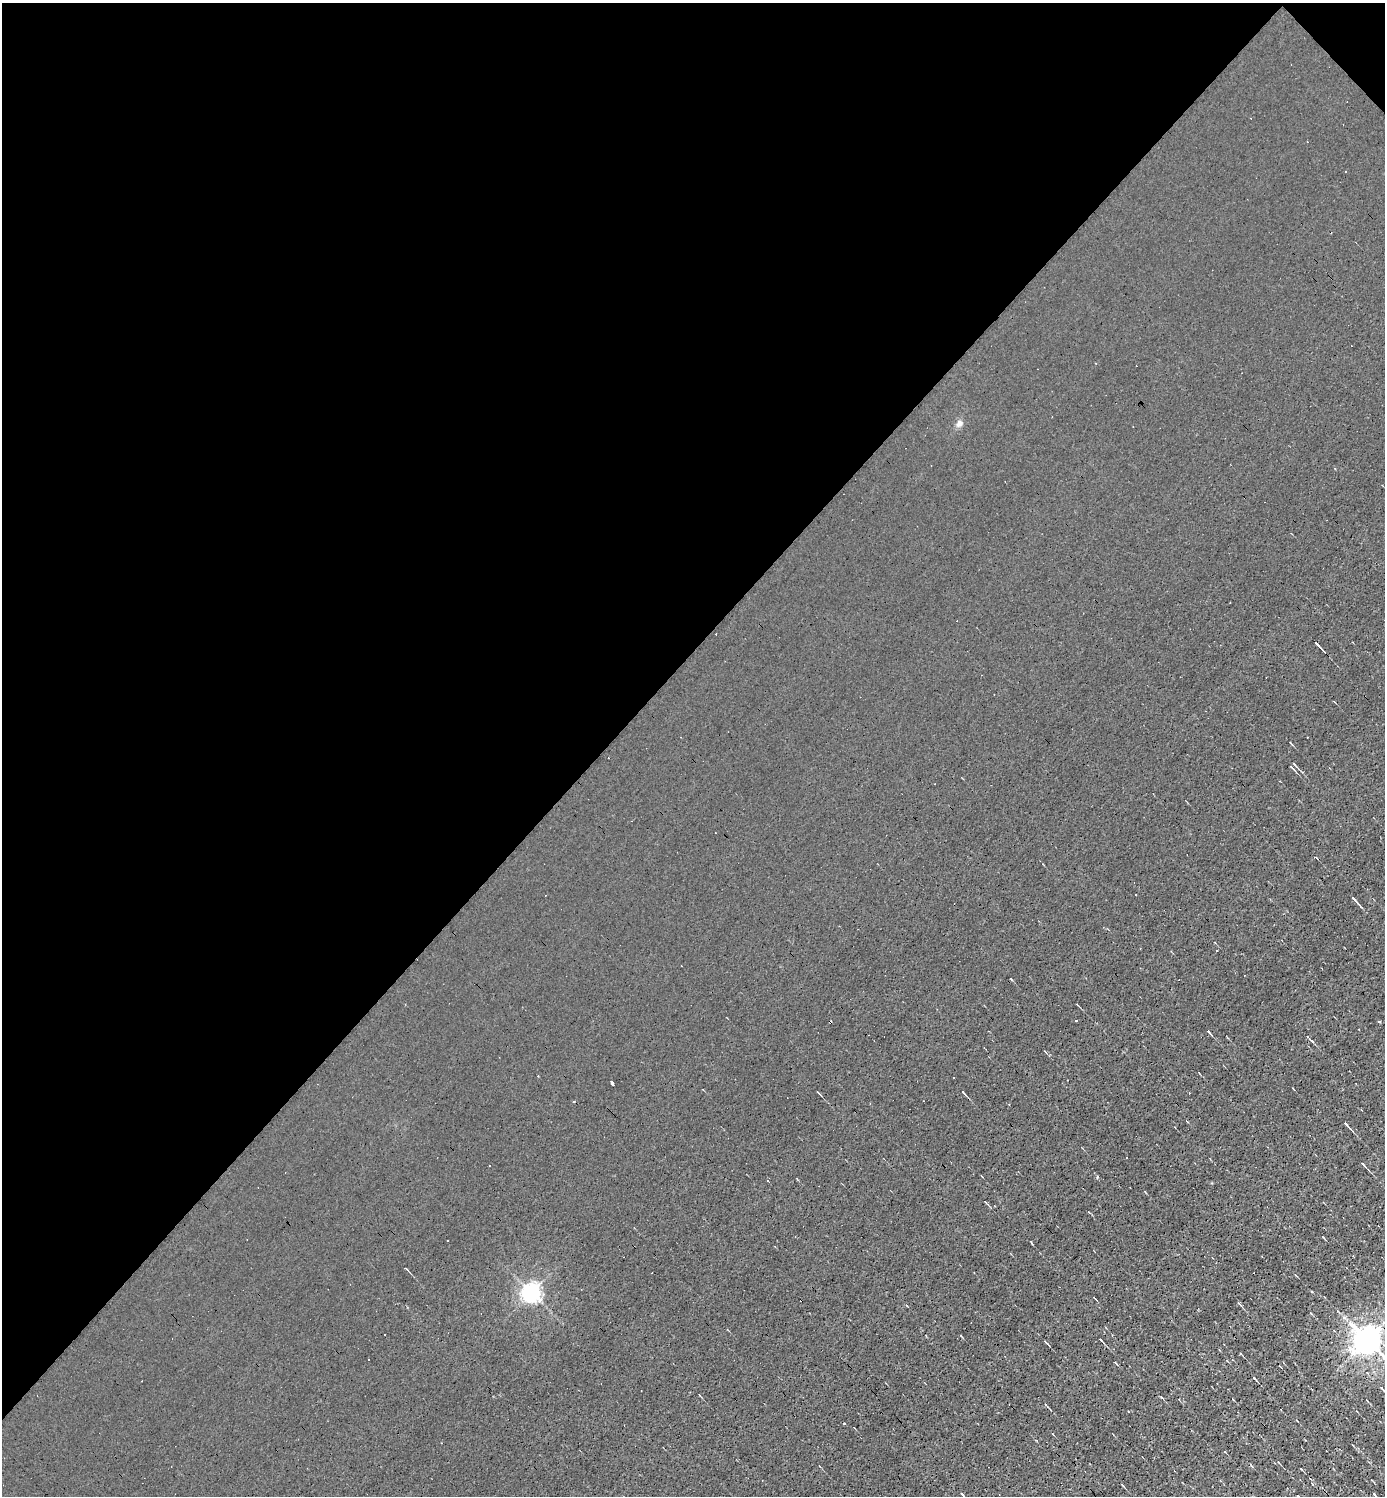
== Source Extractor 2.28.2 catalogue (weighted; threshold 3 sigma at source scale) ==
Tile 2 of 4 x 4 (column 2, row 1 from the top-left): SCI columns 1679-3061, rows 4484-5977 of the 5978 x 5977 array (HDU 1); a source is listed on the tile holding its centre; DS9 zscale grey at full resolution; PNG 1387 x 1498 px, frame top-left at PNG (2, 3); no overlay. Shown black and unused: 44% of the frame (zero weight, under 3 of 4 exposures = <1% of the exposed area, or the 3 px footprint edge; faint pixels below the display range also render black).
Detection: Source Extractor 2.28.2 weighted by HDU 2 'WHT'; one run over the whole footprint, this tile lists its part. Background 0.00236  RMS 0.01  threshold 0.0455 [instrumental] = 3 sigma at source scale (4.5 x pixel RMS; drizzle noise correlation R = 1.50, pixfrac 1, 0.05/0.05 arcsec/px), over >= 5 px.
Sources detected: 47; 15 cosmic-ray / hot-pixel residue — not listed; the other 32 listed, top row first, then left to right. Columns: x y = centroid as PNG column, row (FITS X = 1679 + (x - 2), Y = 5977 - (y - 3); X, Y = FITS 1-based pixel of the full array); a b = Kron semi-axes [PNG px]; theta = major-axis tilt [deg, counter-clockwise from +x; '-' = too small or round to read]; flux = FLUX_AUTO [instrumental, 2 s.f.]
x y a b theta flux
1345 171 3 2 - 1.3
959 423 8 7 - 4
1317 644 9 3 -44 3.5
1295 765 8 3 -45 1.5
1292 767 8 3 -44 1.7
1316 857 4 2 - 0.71
1354 899 10 3 -46 2.8
1380 1021 3 3 - 1.5
830 1022 2 2 - 1.5
1208 1032 6 2 -42 1.6
1308 1038 6 3 -43 1.1
954 1078 3 3 - 6
612 1083 4 3 - 6.5
818 1092 6 2 -49 1
963 1092 6 2 -49 1.2
1346 1124 9 2 -50 3
1363 1164 6 2 -47 1.9
489 1166 3 2 - 1.3
985 1202 5 3 - 0.98
447 1241 3 3 - 10
531 1293 6 6 - 440
1101 1340 4 2 - 1.8
1367 1340 8 8 - 1400
1046 1342 8 2 -43 1.2
1254 1378 6 2 -42 1.3
1382 1388 9 3 -48 2.1
1046 1405 7 2 -50 1.2
844 1424 3 2 - 1.5
1301 1469 5 3 - 0.91
1374 1482 3 3 - 0.92
962 1494 8 2 -43 1.9
1375 1495 9 2 -48 2.5
Overlapping masked pixels (flux is a lower limit): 1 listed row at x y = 830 1022
Isophote crosses this tile's border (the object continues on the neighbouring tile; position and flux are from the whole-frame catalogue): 4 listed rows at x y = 1367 1340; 1382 1388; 962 1494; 1375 1495
Unlisted compact peaks at least as high as the median listed source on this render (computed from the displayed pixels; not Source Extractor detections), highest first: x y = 1097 1177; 1161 1397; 1344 1317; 1323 1237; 1312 1292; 1311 1313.